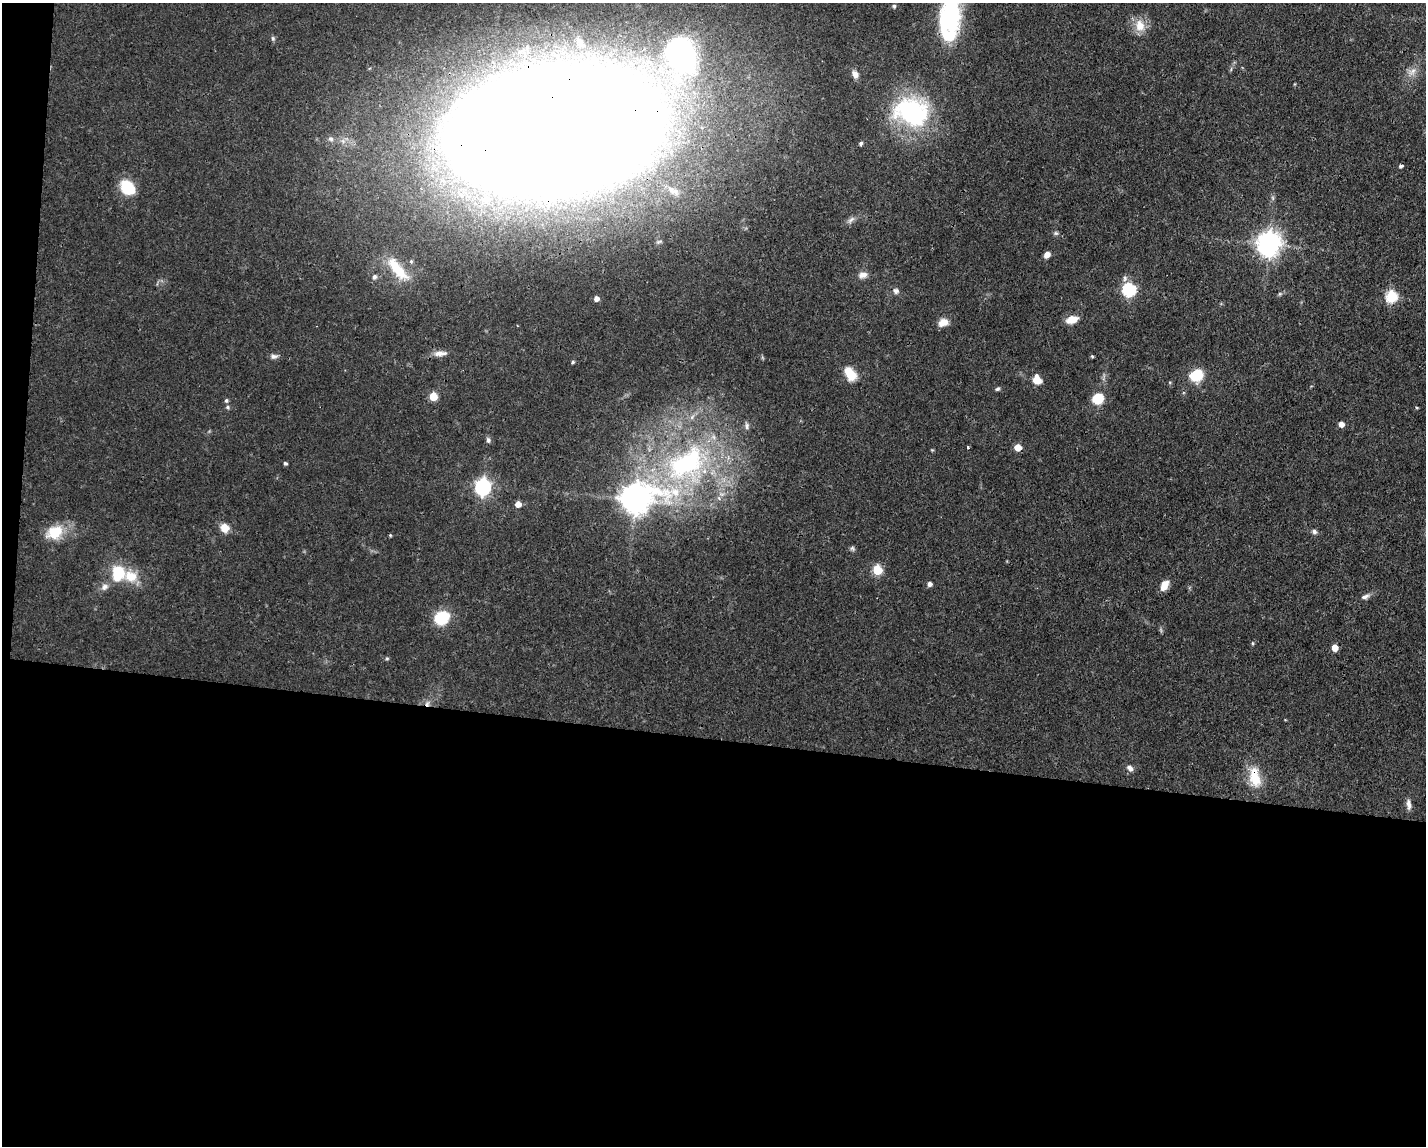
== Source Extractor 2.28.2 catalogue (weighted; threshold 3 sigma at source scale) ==
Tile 10 of 3 x 4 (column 1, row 4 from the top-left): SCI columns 109-1532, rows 1-1144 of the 4598 x 4575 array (HDU 1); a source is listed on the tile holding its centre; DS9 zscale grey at full resolution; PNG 1428 x 1148 px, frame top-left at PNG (2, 3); no overlay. Shown black and unused: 37% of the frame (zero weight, under 3 of 4 exposures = <1% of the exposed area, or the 3 px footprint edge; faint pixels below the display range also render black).
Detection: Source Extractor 2.28.2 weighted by HDU 2 'WHT'; one run over the whole footprint, this tile lists its part. Background 0.0632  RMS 0.0038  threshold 0.0171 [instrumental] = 3 sigma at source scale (4.5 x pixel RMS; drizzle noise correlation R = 1.50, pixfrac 1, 0.05/0.05 arcsec/px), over >= 5 px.
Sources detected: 75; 1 inside a brighter object's white glare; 1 cosmic-ray / hot-pixel residue — not listed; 1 inside a brighter listed object's ellipse — not listed separately; the other 72 listed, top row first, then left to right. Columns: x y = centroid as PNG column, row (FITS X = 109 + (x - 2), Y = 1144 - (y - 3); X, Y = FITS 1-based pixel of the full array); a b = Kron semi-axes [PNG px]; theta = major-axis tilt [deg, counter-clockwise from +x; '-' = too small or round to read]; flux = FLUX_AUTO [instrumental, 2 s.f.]
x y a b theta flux
894 6 4 4 - 0.75
950 16 42 22 -83 43
1140 26 17 13 -84 5.6
273 38 6 5 - 0.75
579 41 15 8 -61 2.5
681 56 53 37 -88 96
1412 72 15 7 52 2.8
855 74 10 7 -61 2
912 112 44 34 -11 47
553 131 128 66 9 3700
331 139 8 6 -30 1.3
861 143 5 4 - 0.74
1401 166 4 4 - 0.88
128 187 12 9 -42 18
1273 198 6 4 -71 0.64
486 200 13 10 -2 4.4
851 220 12 6 37 1.5
1056 233 7 5 -20 0.78
1269 244 8 8 - 350
1047 255 7 5 46 2.3
397 269 38 13 -51 12
863 275 12 8 5 2.4
374 277 6 5 - 1.2
1129 290 6 6 - 59
896 291 9 8 - 1.4
1280 294 5 4 - 0.49
1391 297 6 6 - 35
596 299 5 5 - 2.2
1072 320 12 7 16 5.4
943 322 12 9 16 3.7
440 353 19 6 4 2.7
274 356 10 7 4 1.3
1092 356 4 4 - 0.51
573 362 4 4 - 0.57
850 374 15 9 -56 7.6
1196 375 10 8 23 17
1037 380 11 9 -73 4.3
997 389 6 5 - 0.71
433 396 5 5 - 12
1098 399 11 10 - 8.9
226 401 6 5 - 0.78
228 407 6 5 - 0.67
1417 408 5 3 - 0.37
1341 424 5 5 - 3
747 426 10 6 -77 1.2
488 440 7 5 -83 1
1018 447 5 5 - 6.5
932 450 4 4 - 0.37
285 463 4 4 - 0.74
686 463 68 41 35 89
483 487 7 6 - 120
635 499 14 9 11 620
518 504 5 5 - 3.1
225 528 8 7 - 5.7
54 532 23 17 27 11
1314 532 6 6 - 1.1
390 535 5 3 - 0.34
852 548 7 6 - 0.79
877 570 5 5 - 21
118 573 14 10 83 17
131 576 19 14 -9 8.1
930 584 5 5 - 1.6
1164 586 11 7 62 4.2
104 587 11 9 33 2.1
1365 597 11 6 21 1.5
442 618 20 16 33 11
1253 643 5 3 - 0.46
1335 648 5 5 - 5
387 658 6 4 0 0.5
1130 768 8 6 -41 1.7
1255 777 28 14 -80 9.4
1409 804 13 5 -82 1.9
Overlapping masked pixels (flux is a lower limit): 2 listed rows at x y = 553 131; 1255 777
Isophote crosses this tile's border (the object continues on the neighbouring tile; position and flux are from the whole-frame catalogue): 1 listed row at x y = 950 16